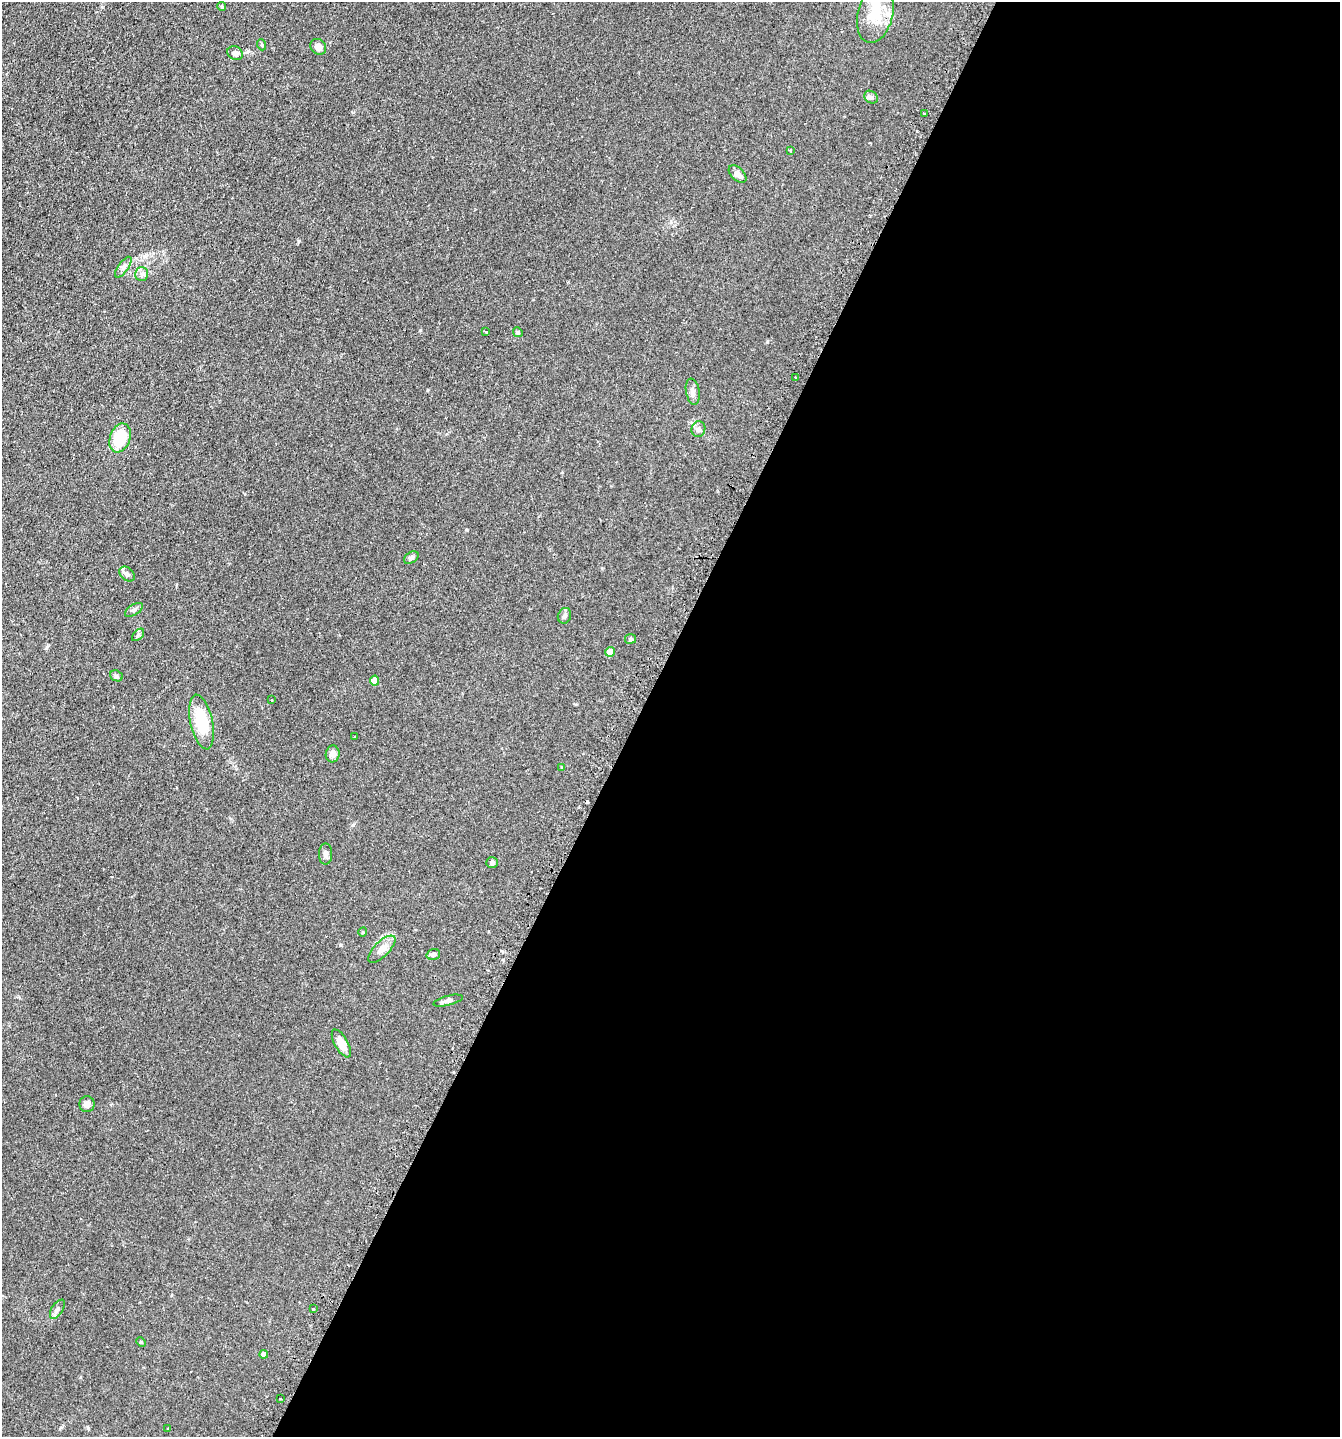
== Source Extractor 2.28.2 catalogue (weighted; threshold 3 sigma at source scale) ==
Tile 12 of 4 x 4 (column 4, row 3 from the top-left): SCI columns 4192-5529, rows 1481-2915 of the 5845 x 5832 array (HDU 1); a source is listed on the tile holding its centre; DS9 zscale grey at full resolution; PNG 1342 x 1439 px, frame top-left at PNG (2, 2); each listed source drawn as its Kron ellipse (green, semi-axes under 4 px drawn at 4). Shown black and unused: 53% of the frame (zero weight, under 2 of 3 exposures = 4% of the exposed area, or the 3 px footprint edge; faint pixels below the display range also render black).
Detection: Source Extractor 2.28.2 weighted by HDU 2 'WHT'; one run over the whole footprint, this tile lists its part. Background 0.0788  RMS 0.0065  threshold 0.0291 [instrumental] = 3 sigma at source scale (4.5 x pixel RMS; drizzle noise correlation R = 1.50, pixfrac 1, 0.05/0.05 arcsec/px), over >= 5 px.
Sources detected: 48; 1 inside a brighter object's white glare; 1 cosmic-ray / hot-pixel residue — neither listed nor drawn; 1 inside a brighter listed object's ellipse — not listed separately; the other 45 listed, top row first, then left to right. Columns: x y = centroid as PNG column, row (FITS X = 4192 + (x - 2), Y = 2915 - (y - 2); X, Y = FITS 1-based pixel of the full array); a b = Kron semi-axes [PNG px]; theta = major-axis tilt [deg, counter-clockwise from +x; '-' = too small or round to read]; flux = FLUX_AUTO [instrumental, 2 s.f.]
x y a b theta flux
222 7 4 4 - 0.96
875 14 29 17 76 16
262 45 5 3 - 0.6
318 47 8 7 - 3.3
235 53 8 6 -24 2.4
871 97 7 6 - 1.4
924 114 3 3 - 1.4
790 150 3 3 - 0.52
738 174 10 6 -43 3
123 267 12 5 54 2.1
142 274 7 6 - 1.7
485 331 3 2 - 0.88
518 332 5 4 - 0.87
795 378 4 3 - 3.3
693 392 13 7 -80 2.4
698 429 8 7 - 2.3
120 438 15 10 69 19
411 558 8 5 33 1.6
127 574 8 6 -39 2
134 610 10 5 32 1.5
564 616 8 6 66 2.1
138 635 7 4 46 1
631 639 5 5 - 1
610 652 5 4 - 7.2
116 676 6 5 - 1.2
374 681 5 4 - 7.8
272 700 3 2 - 0.78
202 722 28 11 -78 23
354 737 3 3 - 1.1
333 754 8 7 - 3.4
562 768 4 4 - 0.71
325 854 10 6 89 2.2
492 863 6 5 - 1.4
363 932 4 3 - 0.48
382 949 17 7 45 4.1
433 954 7 5 18 1.5
448 1001 15 4 14 2.1
341 1043 15 6 -61 8.5
87 1104 8 7 - 2.4
57 1309 11 5 57 2
313 1309 3 3 - 2.8
141 1342 5 3 - 0.58
264 1354 4 4 - 2.4
281 1399 2 2 - 0.61
167 1429 3 2 - 0.83
Unlisted compact peaks at least as high as the median listed source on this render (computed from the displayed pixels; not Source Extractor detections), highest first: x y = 353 825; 420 330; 467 530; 767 342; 299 241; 340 945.